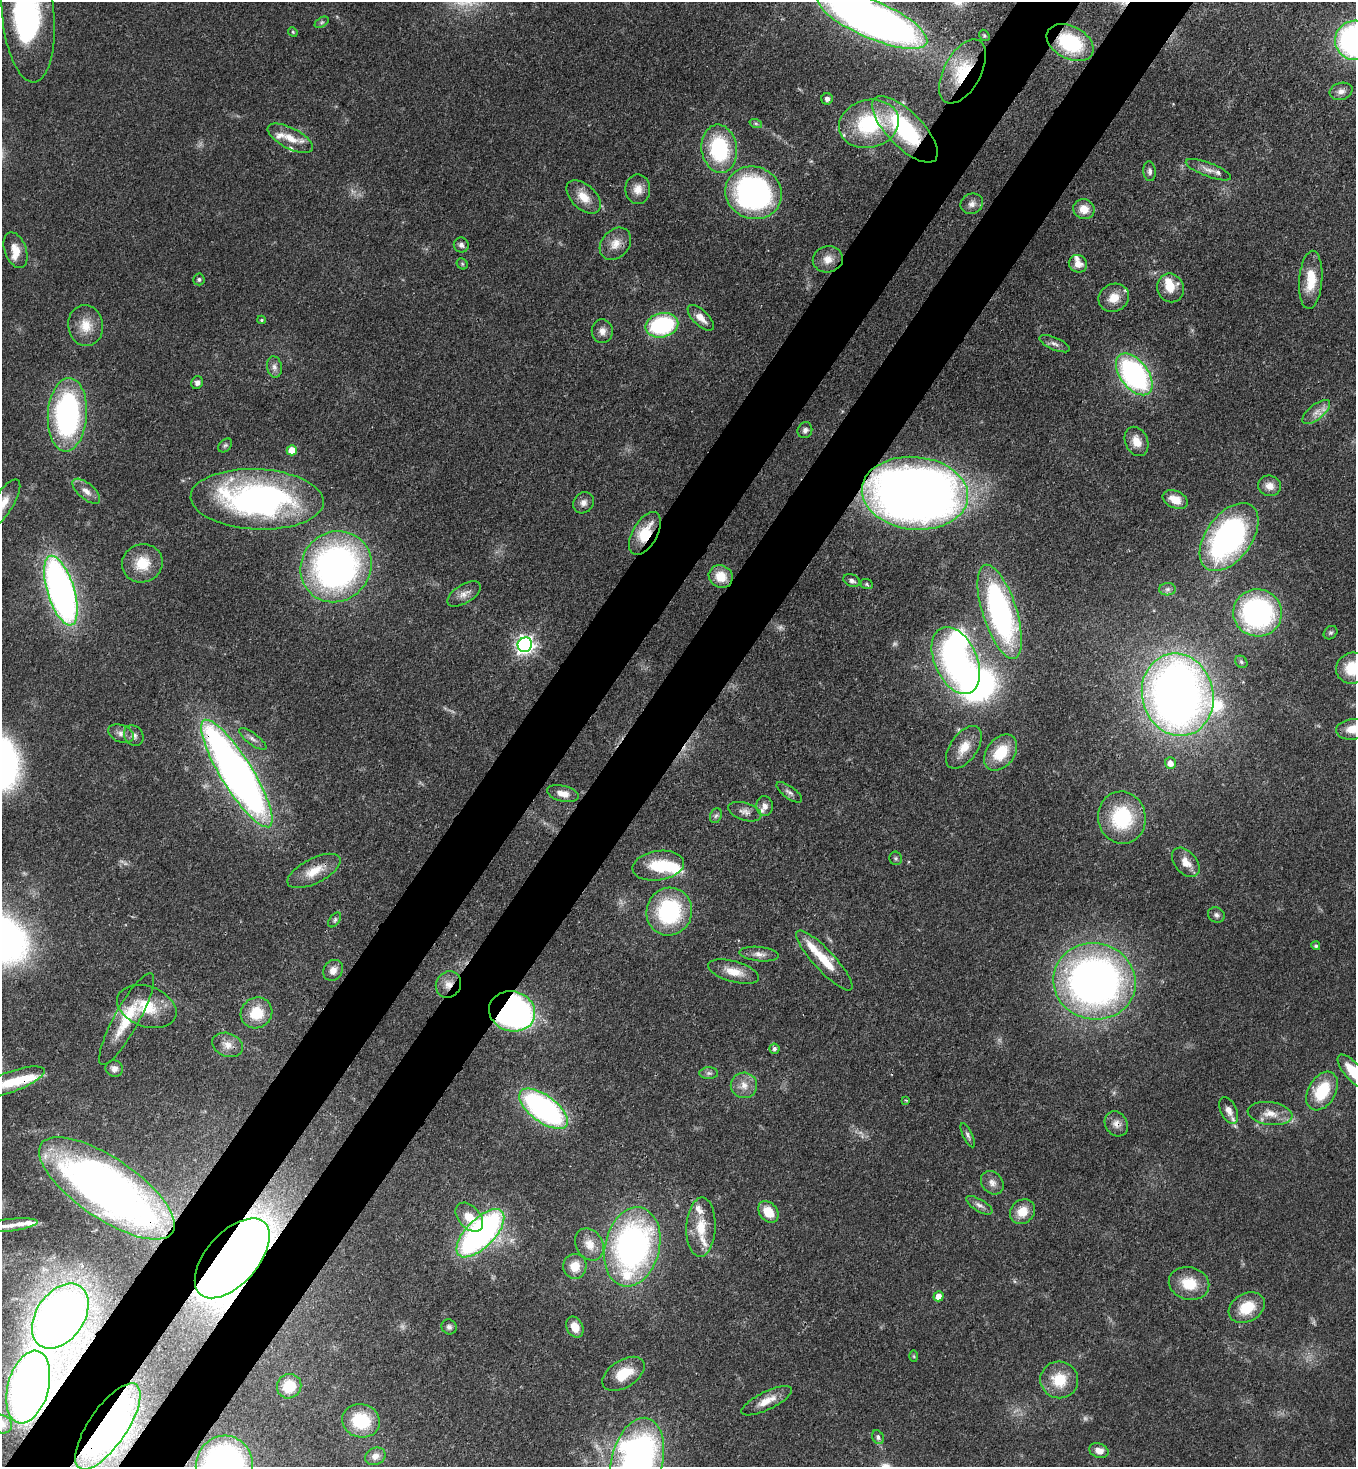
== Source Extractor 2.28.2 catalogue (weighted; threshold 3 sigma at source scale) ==
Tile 7 of 4 x 4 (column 3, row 2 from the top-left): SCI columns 2932-4285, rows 2990-4454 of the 6002 x 5979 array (HDU 1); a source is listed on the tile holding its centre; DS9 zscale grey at full resolution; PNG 1358 x 1469 px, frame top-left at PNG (2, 2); each listed source drawn as its Kron ellipse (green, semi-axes under 4 px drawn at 4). Shown black and unused: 10% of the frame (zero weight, under 3 of 4 exposures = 7% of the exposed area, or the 3 px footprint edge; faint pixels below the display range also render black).
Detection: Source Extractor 2.28.2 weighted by HDU 2 'WHT'; one run over the whole footprint, this tile lists its part. Background 0.0889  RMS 0.0039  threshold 0.0176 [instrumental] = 3 sigma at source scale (4.5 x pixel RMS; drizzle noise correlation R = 1.50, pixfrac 1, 0.05/0.05 arcsec/px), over >= 5 px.
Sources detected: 177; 6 too faint to see at this stretch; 4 inside a brighter object's white glare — neither listed nor drawn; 16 inside a brighter listed object's ellipse — not listed separately; the other 151 listed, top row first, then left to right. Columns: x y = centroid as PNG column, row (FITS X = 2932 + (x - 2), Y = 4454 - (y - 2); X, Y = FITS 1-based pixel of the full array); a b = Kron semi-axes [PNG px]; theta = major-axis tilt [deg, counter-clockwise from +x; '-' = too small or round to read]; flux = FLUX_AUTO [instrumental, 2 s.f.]
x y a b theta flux
28 15 68 26 -85 93
872 19 59 18 -23 410
322 22 8 4 31 0.76
293 32 5 4 - 0.41
984 35 6 5 - 0.62
1355 40 20 20 - 110
1070 43 25 16 -28 31
962 71 35 18 61 21
1341 91 11 8 17 2.2
827 99 6 5 - 1.1
756 124 6 4 -19 0.62
869 124 30 24 14 34
905 129 43 17 -46 46
290 138 25 10 -27 7
719 149 24 17 -82 36
1208 170 24 7 -21 3
1150 171 10 6 -84 1.3
638 189 15 12 90 4.2
753 193 29 26 -22 98
584 197 20 12 -43 6.5
972 204 11 10 - 2.4
1084 209 10 10 - 5.1
615 244 18 13 47 5.1
461 245 7 7 - 1.7
16 250 18 11 -70 5.3
828 259 15 13 12 4.6
462 264 6 5 - 0.6
1078 264 9 8 - 3.6
199 279 6 5 - 0.81
1311 280 29 11 86 10
1170 288 14 13 - 5.8
1114 298 15 13 28 6.1
701 318 16 7 -44 4
262 320 4 4 - 0.51
662 325 17 12 13 43
86 326 20 17 -82 7.8
602 331 12 10 -83 2.8
1054 344 16 6 -23 2
274 367 11 7 -81 2
1134 374 24 14 -52 83
197 383 6 5 - 1.4
1316 412 17 7 39 3.4
67 415 37 19 86 92
805 430 8 7 - 1.4
1136 441 15 11 -65 4.9
225 445 8 5 47 0.86
292 450 5 5 - 8.1
1269 486 11 10 - 3.5
86 491 17 8 -40 3.4
915 493 53 36 -6 520
257 499 67 30 -3 130
1175 500 13 8 -23 6
3 503 27 10 58 5.5
583 503 11 9 50 2.3
645 533 24 12 61 13
1229 537 39 22 54 120
142 563 20 19 - 11
336 567 37 34 45 160
721 577 12 11 - 7.1
852 581 9 6 -22 1.5
867 584 6 5 - 0.61
1168 589 8 6 1 1.2
61 591 36 13 -73 190
464 594 19 9 32 3.3
1000 612 49 17 -72 99
1257 613 24 23 - 80
1331 633 7 6 - 0.85
525 645 7 7 - 170
956 660 35 21 -66 100
1241 662 7 5 -47 0.75
1352 668 16 15 - 13
1178 695 42 35 -76 360
1353 729 17 10 5 5.8
121 733 13 8 -21 2.5
134 735 11 9 -52 2
253 739 16 6 -36 2
964 747 24 13 55 7.3
1001 753 20 14 52 13
1170 763 6 5 - 3.2
237 774 62 16 -58 340
789 792 15 6 -36 1.7
563 794 16 8 -13 3.9
765 806 10 8 -87 2.5
745 812 17 8 -17 2.7
716 816 8 5 66 0.99
1122 818 26 24 -79 28
896 858 7 6 - 0.81
1186 862 17 11 -49 4.3
658 866 26 14 8 15
314 871 29 12 27 8.2
669 912 24 22 69 43
1216 915 9 7 -28 1.2
335 920 8 5 54 0.84
1316 946 4 4 - 0.65
759 954 20 7 -6 2.9
824 960 39 10 -47 13
333 970 11 9 54 3.1
733 972 26 10 -16 6.8
1094 981 41 38 -14 230
448 984 14 12 55 4.1
147 1007 30 20 -19 15
512 1011 23 20 -16 200
257 1013 16 15 - 11
126 1019 52 12 61 14
227 1045 16 11 -20 3.9
774 1049 5 5 - 1
114 1068 9 8 - 2.1
1353 1072 22 8 -49 11
709 1073 9 6 2 1.3
11 1082 36 10 20 12
744 1085 13 12 - 4.4
1322 1091 21 13 59 18
906 1100 3 2 - 0.36
544 1109 28 13 -37 100
1229 1111 14 8 -65 2.7
1270 1114 22 11 -7 5.9
1116 1124 13 11 -54 2.9
968 1135 13 4 -65 1.2
992 1183 13 10 -49 2.7
107 1188 79 30 -34 240
979 1205 15 6 -31 1.9
768 1212 12 9 -51 8.1
1022 1212 13 11 42 6.3
469 1217 17 11 -49 6.9
9 1225 29 6 7 4.1
701 1227 30 14 88 11
480 1233 31 14 45 140
589 1244 17 13 -58 5.5
632 1247 40 27 76 140
232 1258 48 26 49 650
575 1266 12 11 - 6
1189 1283 20 16 -14 11
939 1296 5 5 - 4.2
1247 1308 19 14 28 12
60 1316 36 24 55 340
449 1327 8 7 - 1.3
575 1327 11 8 -63 4.8
914 1356 6 4 -88 0.43
624 1374 23 13 32 11
1059 1380 19 18 - 12
289 1386 12 12 - 11
28 1387 37 20 74 310
767 1401 28 9 26 5.6
361 1421 19 16 -16 18
2 1424 11 9 -24 2
108 1426 50 19 56 77
878 1437 7 5 -65 1.1
1099 1451 10 7 -18 3.4
375 1456 10 8 23 2.8
637 1461 44 25 76 180
224 1465 29 28 - 84
Overlapping masked pixels (flux is a lower limit): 16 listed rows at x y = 1070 43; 962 71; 905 129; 662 325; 915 493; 645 533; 1000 612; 237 774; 448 984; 512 1011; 1116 1124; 107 1188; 232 1258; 60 1316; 28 1387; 108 1426
Isophote crosses this tile's border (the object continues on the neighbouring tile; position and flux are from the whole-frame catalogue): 12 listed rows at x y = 28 15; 872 19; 1355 40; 3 503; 1352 668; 1353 729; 1353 1072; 11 1082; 9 1225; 2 1424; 637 1461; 224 1465